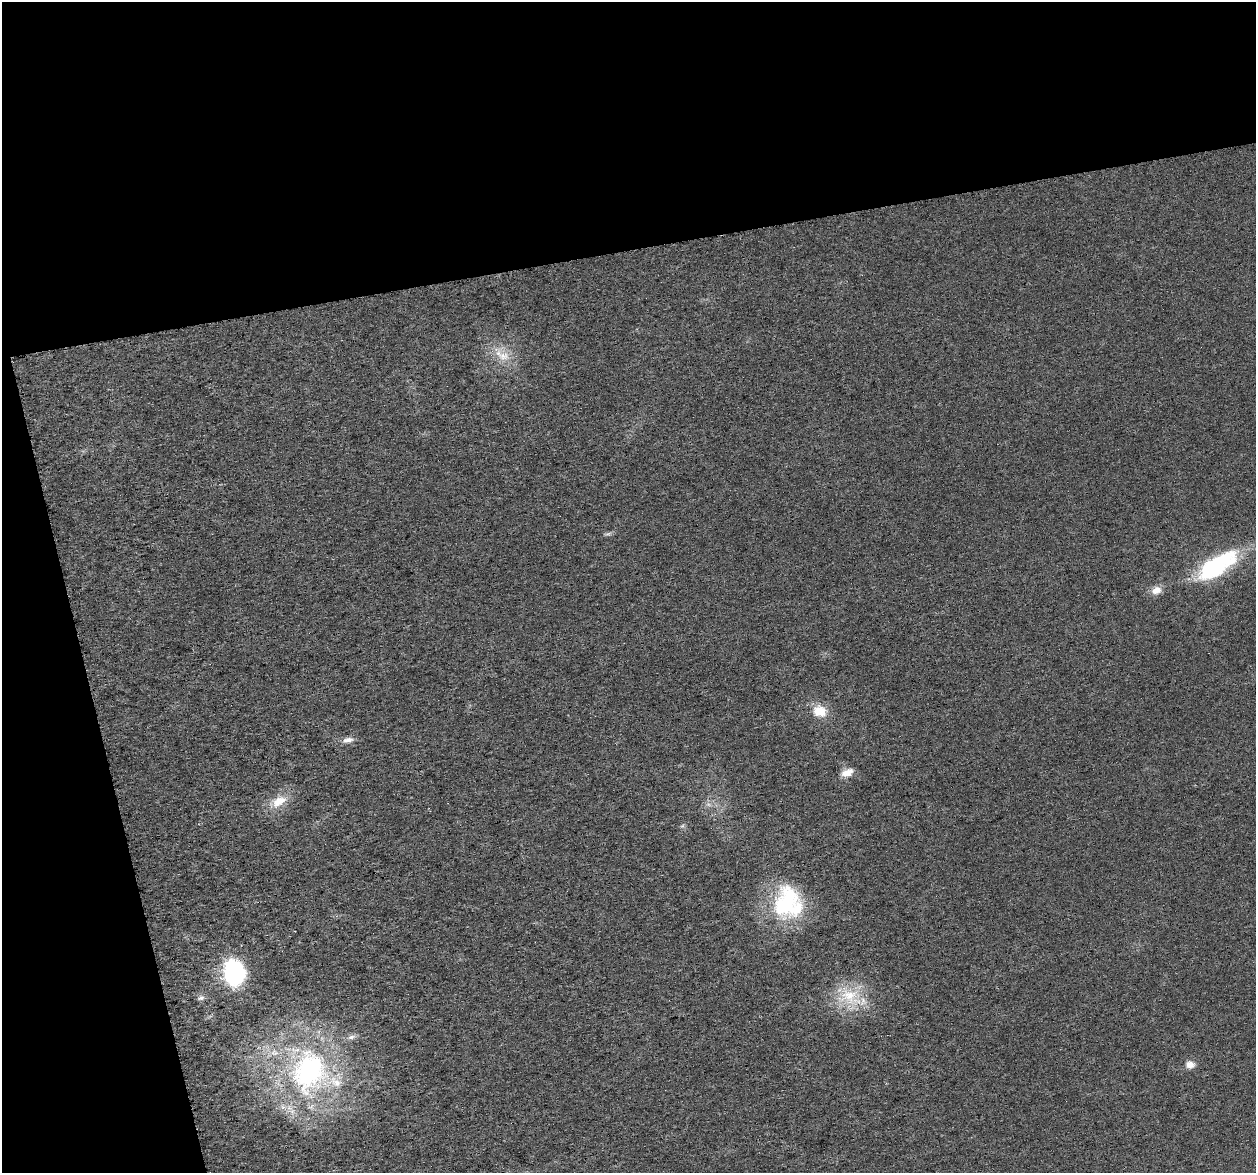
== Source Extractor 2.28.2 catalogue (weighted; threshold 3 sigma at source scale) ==
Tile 1 of 2 x 2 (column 1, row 1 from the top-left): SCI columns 7-1260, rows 1219-2389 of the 2518 x 2422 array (HDU 1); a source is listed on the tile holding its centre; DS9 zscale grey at full resolution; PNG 1258 x 1175 px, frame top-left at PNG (2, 2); no overlay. Shown black and unused: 27% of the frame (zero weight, under 3 of 6 exposures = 1% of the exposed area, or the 3 px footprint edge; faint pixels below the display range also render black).
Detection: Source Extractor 2.28.2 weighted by HDU 2 'WHT'; one run over the whole footprint, this tile lists its part. Background 0.0139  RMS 0.0045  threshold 0.0183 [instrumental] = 3 sigma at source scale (4.09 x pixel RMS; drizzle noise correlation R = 1.36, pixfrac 0.8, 0.0396/0.0396 arcsec/px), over >= 5 px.
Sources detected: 19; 1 too faint to see at this stretch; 1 inside a brighter object's white glare — not listed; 2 inside a brighter listed object's ellipse — not listed separately; the other 15 listed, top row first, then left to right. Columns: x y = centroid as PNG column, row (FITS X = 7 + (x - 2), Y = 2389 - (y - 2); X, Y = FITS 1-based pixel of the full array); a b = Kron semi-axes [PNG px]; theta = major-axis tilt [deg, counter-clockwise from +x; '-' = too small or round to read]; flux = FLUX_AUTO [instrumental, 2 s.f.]
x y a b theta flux
503 356 19 13 9 7.6
608 534 10 4 13 0.94
1216 566 54 21 35 44
1156 590 14 11 22 3.9
820 711 18 14 -16 8.2
348 740 15 7 11 2.7
847 773 15 8 22 4.1
279 801 23 13 29 8.4
781 907 66 30 67 34
234 972 16 13 -79 77
849 996 32 27 -16 20
201 998 10 6 19 1.4
351 1037 11 7 16 2.1
1190 1065 10 8 -6 3.3
309 1071 59 47 79 100